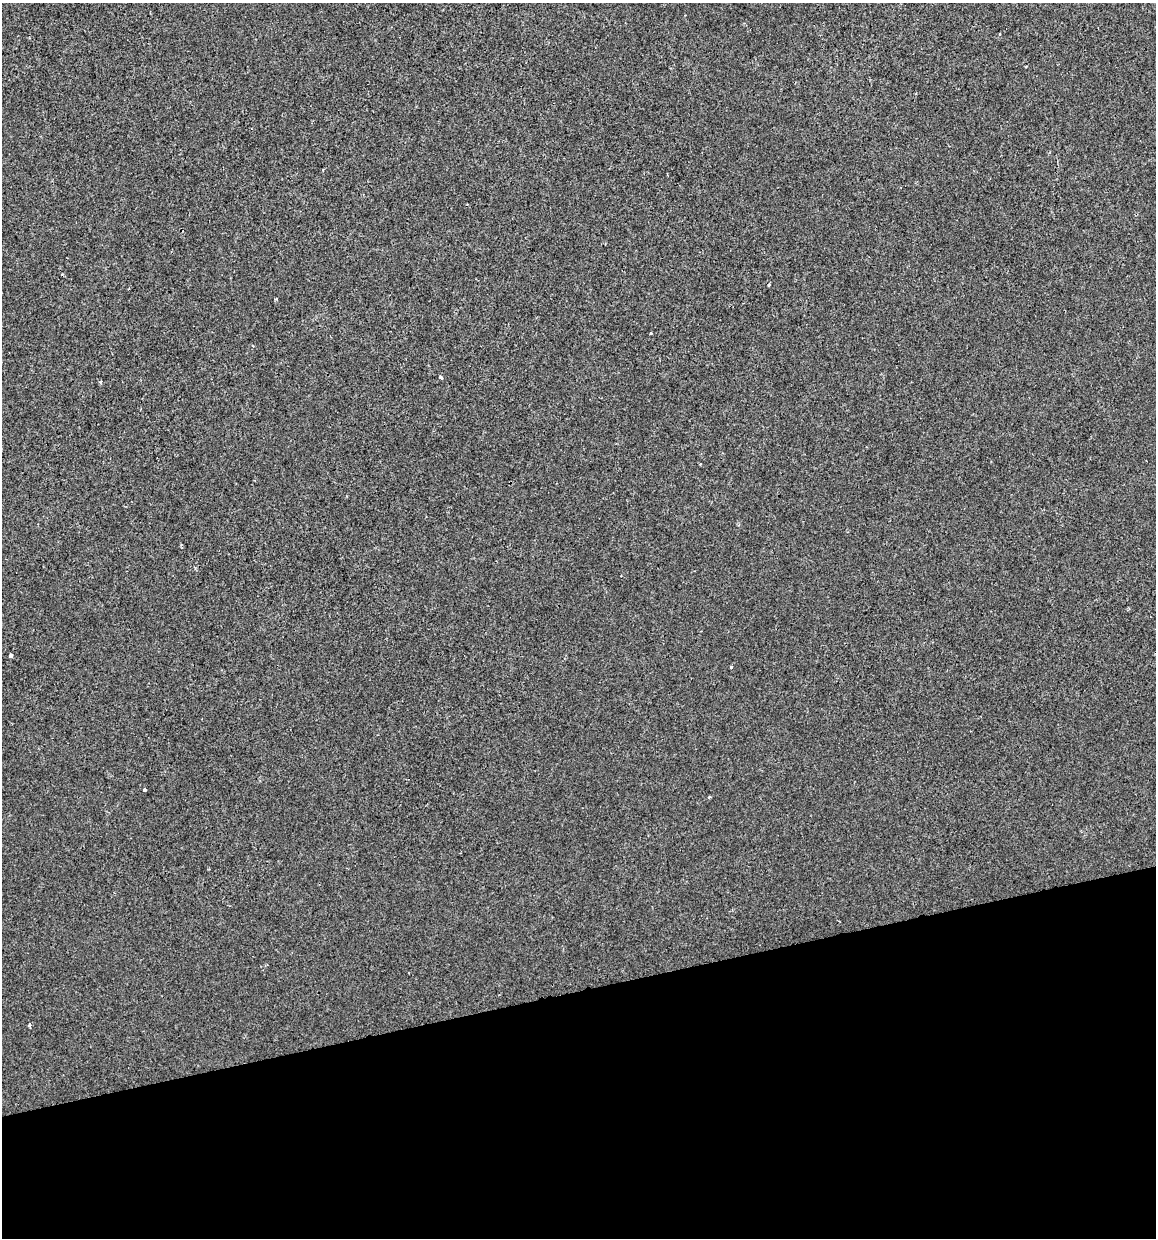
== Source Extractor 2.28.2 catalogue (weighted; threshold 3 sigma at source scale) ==
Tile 14 of 4 x 4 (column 2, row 4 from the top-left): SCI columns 1186-2339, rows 1-1236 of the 4724 x 4944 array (HDU 1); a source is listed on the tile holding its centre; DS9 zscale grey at full resolution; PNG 1158 x 1240 px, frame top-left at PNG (2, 3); no overlay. Shown black and unused: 20% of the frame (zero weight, under 2 of 3 exposures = <1% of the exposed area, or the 3 px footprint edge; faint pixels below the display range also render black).
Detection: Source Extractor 2.28.2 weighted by HDU 2 'WHT'; one run over the whole footprint, this tile lists its part. Background -8.66e-04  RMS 0.0043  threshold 0.0192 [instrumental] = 3 sigma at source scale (4.5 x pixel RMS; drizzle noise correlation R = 1.50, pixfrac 1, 0.0396/0.0396 arcsec/px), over >= 5 px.
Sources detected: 12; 2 cosmic-ray / hot-pixel residue — not listed; the other 10 listed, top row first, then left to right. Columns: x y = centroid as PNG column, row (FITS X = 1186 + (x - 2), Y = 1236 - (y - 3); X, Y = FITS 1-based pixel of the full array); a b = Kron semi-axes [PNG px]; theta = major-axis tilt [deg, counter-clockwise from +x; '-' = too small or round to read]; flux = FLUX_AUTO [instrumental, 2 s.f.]
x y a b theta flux
999 34 3 3 - 1.2
1026 66 4 2 - 0.34
323 170 3 2 - 0.33
651 333 3 3 - 0.36
441 378 3 3 - 1
10 655 4 3 - 2
731 667 3 3 - 0.53
144 790 4 3 - 1.1
709 797 5 3 - 0.47
30 1025 3 3 - 1.7